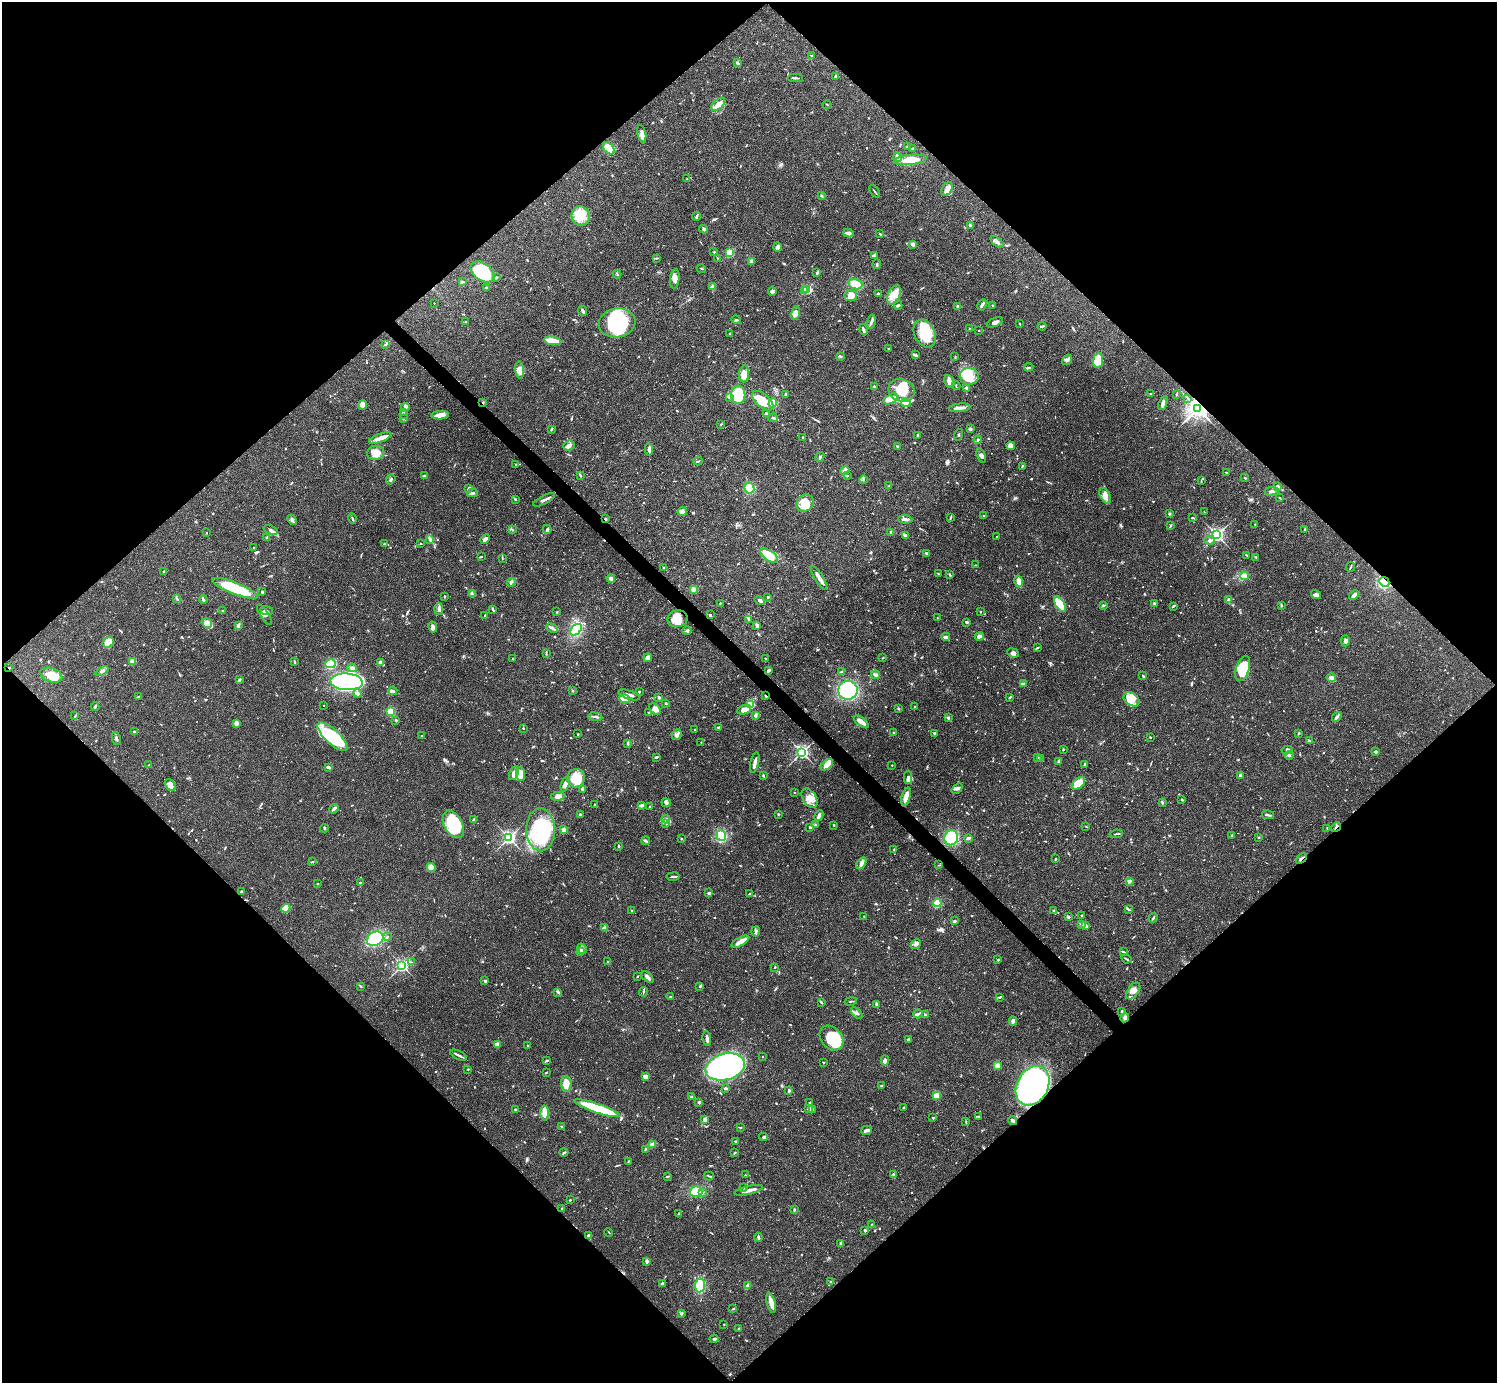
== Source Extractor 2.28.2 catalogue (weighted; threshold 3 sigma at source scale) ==
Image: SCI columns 1-5979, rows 159-5682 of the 5982 x 5981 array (HDU 1 of 3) = the unmasked area's bounding box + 8 px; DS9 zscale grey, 4 x 4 block average (1 PNG px = mean of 4 x 4 image px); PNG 1499 x 1385 px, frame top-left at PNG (2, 2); each listed source drawn as its Kron ellipse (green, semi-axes under 4 px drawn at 4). Shown black and unused: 51% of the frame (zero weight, under 3 of 4 exposures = <1% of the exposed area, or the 3 px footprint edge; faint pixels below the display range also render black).
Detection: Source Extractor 2.28.2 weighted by HDU 2 'WHT'. Background 0.0408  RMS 0.0027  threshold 0.012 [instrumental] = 3 sigma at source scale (4.5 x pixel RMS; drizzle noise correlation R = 1.50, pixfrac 1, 0.05/0.05 arcsec/px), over >= 5 px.
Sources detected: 1086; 9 inside a brighter object's white glare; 8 cosmic-ray / hot-pixel residue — neither listed nor drawn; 22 coinciding with a brighter row at this scale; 82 inside a brighter listed object's ellipse — not listed separately; of the other 965, all 500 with FLUX_AUTO >= 1.01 (the completeness limit of this list) listed and drawn (465 fainter detections not listed), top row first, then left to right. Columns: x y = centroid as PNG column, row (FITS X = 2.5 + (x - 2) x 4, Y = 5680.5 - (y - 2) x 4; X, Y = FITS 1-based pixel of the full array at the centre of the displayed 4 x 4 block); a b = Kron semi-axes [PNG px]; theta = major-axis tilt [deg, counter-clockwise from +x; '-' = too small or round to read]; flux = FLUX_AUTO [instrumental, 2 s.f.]
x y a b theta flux
812 56 2 2 - 1.3
737 63 4 3 - 3
835 77 3 2 - 3.7
795 78 7 2 0 2.4
718 104 8 4 42 10
827 105 4 2 - 1.5
642 134 9 4 -78 7.2
908 147 2 2 - 5.3
609 148 7 4 -49 42
913 149 3 2 - 1.7
897 157 4 3 - 6.9
910 160 16 5 6 29
687 179 3 2 - 1.1
947 189 7 5 59 11
874 191 7 2 -51 1.7
822 196 3 2 - 1.5
581 216 10 9 - 25
696 216 4 2 - 2.8
970 225 3 2 - 2.6
703 229 4 3 - 2.6
848 233 5 3 - 4.7
880 234 2 2 - 2
997 242 8 3 -42 5.3
913 244 4 3 - 6.4
778 247 4 4 - 4
714 252 2 2 - 4.9
730 253 2 2 - 61
874 255 3 2 - 4.1
656 258 3 2 - 1
717 258 2 2 - 1.1
751 261 3 3 - 5
877 264 4 2 - 1.9
701 269 5 2 - 1.1
483 272 13 8 -36 95
817 273 2 2 - 1.3
617 274 4 2 - 1.7
496 277 3 2 - 1.9
675 279 10 4 84 8
462 282 4 2 - 1.9
855 284 7 5 -17 22
712 287 4 3 - 3
486 288 2 2 - 13
807 289 2 2 - 150
805 290 2 2 - 14
772 291 4 3 - 2.7
879 294 3 2 - 2.1
894 295 10 6 63 15
851 296 6 5 - 18
434 303 2 2 - 1.2
898 305 4 2 - 3.4
982 305 6 2 61 5.1
992 305 2 2 - 1.3
958 306 2 2 - 14
583 311 5 2 - 3.9
795 313 7 4 75 13
736 320 5 2 - 2.3
465 322 3 2 - 1.2
871 322 7 2 72 4.2
995 322 8 3 23 5.5
617 323 18 14 9 120
1020 324 2 2 - 2
1042 326 4 2 - 2.3
969 328 2 2 - 1
864 330 6 3 -74 4.9
979 330 2 2 - 2.2
730 333 3 2 - 1.3
925 334 15 10 -63 50
552 341 8 2 -10 54
385 344 4 2 - 1.9
889 349 2 2 - 2.2
915 355 4 2 - 4.3
840 356 4 2 - 2
955 356 3 2 - 1.1
1067 360 5 3 - 3.9
1098 360 7 5 83 54
1029 367 4 2 - 2.2
520 370 8 4 -85 7.2
744 374 8 5 85 15
969 376 9 8 - 21
949 381 7 5 -62 6.9
874 386 2 2 - 1
956 386 4 2 - 1.1
966 388 3 3 - 2
901 390 13 11 -21 45
1151 393 3 2 - 2.4
786 394 3 2 - 2.4
738 395 9 7 -84 67
1176 395 2 2 - 1.3
729 397 4 2 - 2
1188 398 3 2 - 1.2
890 399 7 4 30 11
763 401 12 6 -40 36
483 402 2 2 - 1.2
773 403 4 4 - 22
906 403 4 2 - 3.5
1163 403 7 3 66 5.5
363 405 4 3 - 4.3
405 407 4 3 - 3.1
960 408 10 2 6 15
1198 408 4 4 - 910
403 412 2 2 - 1.1
403 414 2 2 - 1.1
767 414 3 2 - 2.4
440 415 9 4 2 14
773 418 5 2 - 4.5
403 419 2 2 - 2.2
721 424 2 2 - 1.1
551 429 3 2 - 1.2
970 429 3 2 - 4.2
918 435 3 2 - 3.1
959 435 6 2 73 1.6
803 437 3 2 - 1.9
380 438 12 4 20 10
978 440 4 2 - 1.7
569 446 6 5 - 6.5
1011 446 4 4 - 8
897 447 4 2 - 1.6
649 449 6 3 -87 5.5
376 453 9 7 10 15
981 455 7 3 -70 4.5
820 457 5 2 - 2.8
698 461 5 2 - 1.5
516 464 2 2 - 1.5
1022 466 4 2 - 1.4
845 471 5 4 - 4.3
1226 472 2 2 - 1.1
580 475 4 2 - 1.7
847 475 2 2 - 1
425 476 4 2 - 2.7
1245 478 3 2 - 1.5
391 479 5 2 - 2.9
863 480 4 2 - 2.3
1201 480 3 2 - 1
889 486 3 2 - 1.3
1277 486 3 2 - 3.9
468 488 3 2 - 2.1
749 488 5 4 - 31
1272 491 7 3 7 4.3
472 493 5 3 - 3.2
1105 496 8 4 -64 10
1280 498 2 2 - 1
515 499 2 2 - 2.1
544 500 12 2 26 6
805 503 9 8 - 23
682 511 5 4 - 6.7
1204 512 3 2 - 1.1
1169 514 2 2 - 2.9
983 515 3 2 - 1.6
352 518 5 2 - 2
951 518 2 2 - 1.1
1192 518 3 2 - 1.6
605 519 2 2 - 2.6
905 519 7 3 -5 5.6
292 520 5 2 - 3.8
1255 524 2 2 - 1.6
1171 525 3 2 - 1.6
547 529 4 3 - 3.2
271 530 7 3 -22 4.5
512 530 3 2 - 1.5
1305 530 3 2 - 1.8
890 532 3 2 - 2.4
206 533 2 2 - 1.3
905 535 3 2 - 7
1217 535 3 3 - 380
267 537 3 2 - 1.1
997 537 3 2 - 1.2
485 539 5 4 - 7.6
430 540 3 3 - 2
1210 540 5 3 - 4.3
420 543 2 2 - 1.1
384 544 2 2 - 1.5
254 547 2 2 - 1.2
926 553 3 2 - 2.7
1247 555 4 2 - 1.5
481 556 2 2 - 2.3
769 556 10 5 -35 26
1256 557 3 2 - 1.8
502 559 3 2 - 1.3
975 565 2 2 - 1.2
1351 567 5 2 - 1.7
664 568 4 2 - 1.4
163 571 2 2 - 4.2
938 574 3 2 - 1.2
950 575 3 2 - 1.3
1244 576 4 4 - 5.4
611 578 4 3 - 4.9
819 578 13 3 -57 8.1
1019 581 5 2 - 17
511 582 5 2 - 2.2
1384 582 5 4 - 48
235 588 24 6 -21 80
693 589 4 3 - 4.4
262 592 3 2 - 2.4
472 594 3 3 - 3
1316 595 5 3 - 4.2
1354 595 5 3 - 6.6
444 596 2 2 - 2.7
768 597 2 2 - 2.1
177 599 3 2 - 1.7
1229 599 3 2 - 1.3
203 600 4 2 - 2.3
760 600 5 3 - 4.2
720 603 2 2 - 1.4
1060 604 9 4 -56 91
1154 604 3 3 - 2
1103 605 4 2 - 2.3
1281 605 4 2 - 1.6
1173 606 3 2 - 1.5
439 609 6 2 -87 2.5
493 609 4 2 - 2.3
223 610 2 2 - 1
267 611 6 3 -8 2.6
557 612 3 2 - 1.2
980 612 2 2 - 1.4
264 615 12 4 -58 7.2
485 615 2 2 - 1.3
710 615 2 2 - 3.2
937 618 2 2 - 1.4
677 619 10 8 11 26
749 619 3 3 - 2.4
966 622 3 3 - 2.1
207 623 5 3 - 16
238 625 4 3 - 2.5
757 625 4 2 - 2.3
433 627 5 2 - 5.4
552 628 6 2 -28 4.1
576 630 7 4 46 53
687 631 4 3 - 2.8
979 636 4 3 - 8
946 637 4 3 - 5.6
1345 641 5 4 - 4.1
108 642 6 5 - 19
1037 648 3 2 - 1.6
1013 653 6 4 -23 5.6
546 654 4 2 - 1.3
513 658 2 2 - 1.7
648 658 4 3 - 11
883 658 3 2 - 1.1
766 659 4 2 - 1.4
133 661 2 2 - 54
295 661 3 2 - 1.3
380 663 3 2 - 5.6
330 664 5 4 - 81
9 668 2 2 - 1.8
352 668 5 3 - 6
1243 668 13 6 72 57
769 670 4 2 - 4.9
102 671 7 3 26 3.4
842 672 3 2 - 4.4
51 675 11 7 -18 29
876 675 4 3 - 3.4
1143 676 2 2 - 1.2
1331 678 4 3 - 4.4
239 680 4 2 - 3.3
346 682 16 8 -4 610
1023 684 3 2 - 2.1
848 690 10 9 - 110
393 691 4 2 - 2.9
572 691 2 2 - 1.3
639 692 2 2 - 1.5
358 693 4 3 - 5.4
629 695 11 3 -19 6.8
765 695 2 2 - 1.9
139 696 3 2 - 1.3
659 697 2 2 - 4.3
1010 697 3 2 - 1.4
625 699 5 3 - 36
1131 699 8 6 -35 14
666 703 2 2 - 1.9
751 704 4 3 - 60
324 706 2 2 - 1.1
95 707 4 2 - 1.7
915 707 2 2 - 1.5
655 709 7 4 -41 9
899 709 2 2 - 1.2
744 710 7 4 18 13
391 711 4 3 - 35
649 713 4 2 - 1.8
755 715 4 2 - 3.7
75 716 4 2 - 1.4
595 717 7 2 -7 4
948 717 3 3 - 2.5
1337 717 5 2 - 5.1
396 720 2 2 - 1
861 722 9 3 -38 15
236 723 4 2 - 9.2
718 727 3 2 - 1.9
523 728 2 2 - 1.1
695 730 3 2 - 1.4
135 731 3 2 - 3.5
894 733 2 2 - 2
934 733 3 2 - 1.1
1298 733 4 2 - 1.4
578 734 2 2 - 1.1
677 735 5 5 - 4.6
422 736 3 2 - 1.8
332 737 19 7 -43 78
1150 737 2 2 - 1.3
116 738 6 2 -80 3.1
1309 740 3 2 - 1.7
701 742 3 2 - 1.1
628 744 3 2 - 1.6
1063 749 2 2 - 1.4
1287 750 5 3 - 3.8
802 752 2 2 - 400
1376 752 3 2 - 4
1289 755 4 2 - 2.5
656 757 4 2 - 2.3
1038 758 2 2 - 1.2
1041 758 3 2 - 1.4
1058 761 3 3 - 1.9
755 762 10 2 76 8.2
1084 764 3 2 - 3
149 765 2 2 - 1.3
827 765 7 4 40 15
892 765 2 2 - 1.2
328 767 3 2 - 3.5
514 773 7 4 65 11
521 774 7 4 -85 18
1240 775 4 2 - 2.3
763 776 3 2 - 1.4
576 778 9 9 - 33
908 778 6 4 -88 6.1
1078 783 8 5 40 30
565 784 8 4 69 9
170 785 7 4 -54 10
957 788 6 3 39 5.7
583 789 3 2 - 6
794 792 2 2 - 1.2
558 796 7 4 11 6.9
906 797 9 3 74 18
810 798 11 6 -60 16
1182 800 2 2 - 2.1
666 803 4 4 - 4
1162 803 4 2 - 1.9
595 804 3 2 - 1
641 805 4 2 - 4.2
650 807 2 2 - 2.1
334 809 5 2 - 4.6
580 814 2 2 - 1.3
778 814 3 2 - 1.1
1268 815 6 2 -12 2.7
819 816 5 3 - 6.2
666 819 4 3 - 4.2
474 820 4 2 - 2.4
665 823 3 2 - 1.2
453 824 15 9 -61 71
815 825 4 2 - 1.7
834 825 2 2 - 1.4
1086 826 3 2 - 1.2
810 827 3 2 - 2
1336 827 5 2 - 2.1
324 828 4 2 - 1.8
1327 828 4 2 - 1.1
541 830 21 14 -90 130
564 830 4 3 - 4.9
1116 834 6 2 10 2.2
721 835 5 4 - 60
1232 835 3 2 - 1.4
1259 837 2 2 - 1.1
509 838 3 3 - 330
681 838 2 2 - 1.2
951 838 7 6 - 77
968 838 4 2 - 4
646 841 4 2 - 3.1
619 846 2 2 - 2
894 850 3 2 - 1.4
1301 858 6 2 42 3
1055 859 3 2 - 1.5
312 862 3 2 - 1.6
861 863 6 3 59 4.7
939 865 3 2 - 1.1
431 867 4 4 - 13
673 877 6 2 7 2.9
1129 881 4 3 - 3.4
360 883 3 2 - 2.2
317 884 2 2 - 1.2
242 891 4 2 - 1.5
709 893 3 3 - 2.1
750 894 2 2 - 3.9
937 903 4 4 - 38
286 908 4 3 - 35
1128 909 4 2 - 1.9
1053 910 2 2 - 1.4
631 911 2 2 - 1.2
1082 915 2 2 - 2.6
864 916 2 2 - 1
1068 917 2 2 - 3
1153 918 5 2 - 1.8
955 921 2 2 - 4.2
1082 924 3 3 - 4.9
1085 926 4 3 - 4.5
605 928 4 3 - 3.8
756 931 5 2 - 3
387 937 3 2 - 1.6
375 939 9 7 32 110
740 942 10 4 29 12
916 944 5 4 - 4.7
582 949 5 2 - 3.8
580 952 2 2 - 1
1123 952 4 2 - 1.9
1126 959 5 2 - 1.8
998 960 3 2 - 1.4
411 962 4 2 - 1.7
608 962 3 2 - 1.9
402 965 2 2 - 290
775 967 2 2 - 1.1
637 976 2 2 - 1.3
647 977 7 3 -44 5.4
485 981 3 2 - 2.2
360 986 3 2 - 1.4
700 986 2 2 - 2.3
1133 991 9 5 56 12
558 992 4 2 - 3.3
643 992 5 2 - 1.6
670 997 3 2 - 1.3
1000 997 3 2 - 1.9
851 1001 6 2 12 2
821 1002 4 2 - 2.4
876 1005 3 2 - 5.1
1122 1011 2 2 - 1.4
857 1013 7 3 -43 5
918 1014 5 2 - 3.3
925 1015 2 2 - 2.2
1125 1018 5 3 - 4.3
1013 1021 4 3 - 6.4
707 1038 7 2 -82 6.6
831 1038 14 10 -49 70
908 1039 3 2 - 2.3
497 1044 2 2 - 1.6
527 1046 3 2 - 1.2
458 1055 9 2 -25 4.2
762 1056 2 2 - 1.1
885 1060 5 3 - 7.1
546 1061 4 2 - 2.4
823 1063 2 2 - 1.1
997 1065 2 2 - 51
725 1067 20 13 14 290
468 1069 2 2 - 1.5
546 1073 4 2 - 1.5
645 1076 3 3 - 7.7
566 1084 8 5 -85 15
881 1085 2 2 - 1.1
1033 1086 21 15 61 560
726 1088 4 2 - 2.8
789 1091 4 3 - 2.4
936 1096 4 2 - 27
692 1097 2 2 - 2.1
699 1102 2 2 - 8.1
809 1103 3 2 - 1.4
904 1107 3 2 - 1.4
597 1108 24 4 -19 110
515 1109 3 2 - 2.3
808 1109 3 2 - 4.2
812 1109 3 2 - 1.7
545 1113 7 3 -87 28
978 1116 3 2 - 1.3
933 1118 2 2 - 1.9
705 1120 4 3 - 4.9
1013 1120 4 3 - 3.6
966 1122 3 2 - 1.3
562 1127 3 2 - 2.6
740 1128 3 2 - 1
866 1130 5 3 - 4.5
764 1137 4 2 - 2.3
735 1141 3 2 - 1.9
652 1144 3 3 - 2.6
645 1149 3 2 - 1.7
564 1152 4 2 - 2.1
735 1152 3 2 - 1.2
628 1161 3 2 - 1.3
745 1175 2 2 - 1.1
893 1175 3 2 - 1.3
709 1176 5 2 - 1.7
667 1177 3 2 - 1.9
744 1188 3 2 - 1.2
749 1190 14 2 13 12
696 1192 6 5 - 37
703 1193 3 2 - 2.3
570 1200 2 2 - 1.2
562 1209 3 2 - 1.8
794 1209 3 2 - 1.3
679 1213 3 2 - 1
871 1224 2 2 - 1.1
865 1230 2 2 - 3.7
609 1232 4 2 - 1
589 1236 3 2 - 7
758 1237 4 2 - 4.3
841 1244 4 2 - 5.1
647 1261 3 3 - 3
831 1282 3 2 - 1.4
663 1283 4 3 - 2.3
700 1285 7 5 83 44
748 1286 3 3 - 11
771 1303 10 3 -75 14
733 1308 4 2 - 1.1
681 1313 3 2 - 2.2
724 1324 2 2 - 1.1
739 1329 2 2 - 5.9
714 1339 4 2 - 2.1
Overlapping masked pixels (flux is a lower limit): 12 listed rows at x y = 483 402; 1198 408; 605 519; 1384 582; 677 619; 9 668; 765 695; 1336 827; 1301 858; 1125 1018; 1033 1086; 1013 1120
Diffuse or blended objects may show on this block-average render without a row.